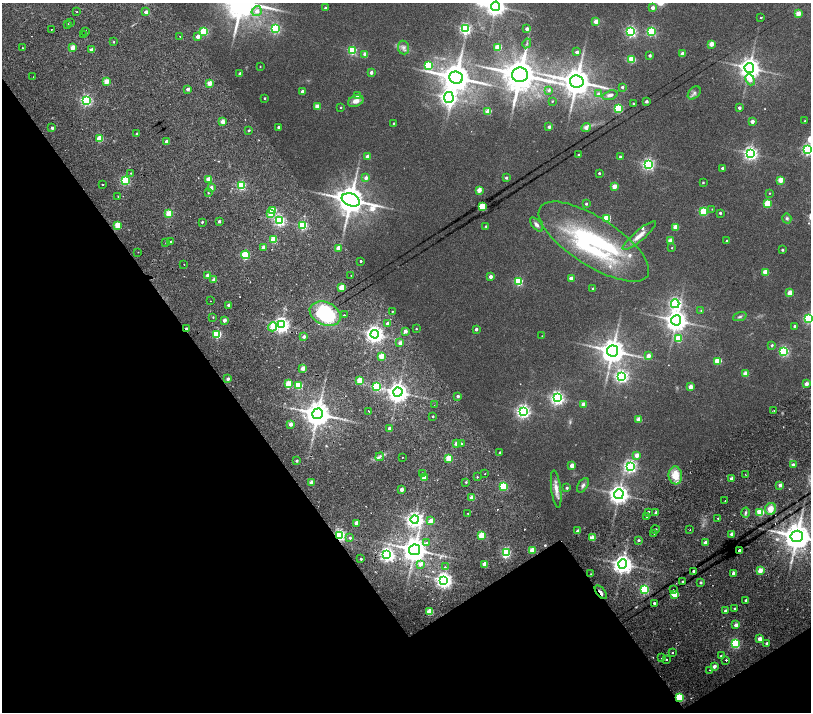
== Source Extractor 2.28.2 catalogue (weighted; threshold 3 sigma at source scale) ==
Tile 14 of 4 x 4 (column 2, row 4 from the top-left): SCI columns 1619-3236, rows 335-1754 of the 6477 x 6411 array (HDU 1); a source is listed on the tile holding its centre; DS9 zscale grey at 2 x 2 block average (1 PNG px = mean of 2 x 2 image px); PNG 813 x 714 px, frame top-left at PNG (2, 3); each listed source drawn as its Kron ellipse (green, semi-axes under 4 px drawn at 4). Shown black and unused: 32% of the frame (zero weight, under 2 of 4 exposures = <1% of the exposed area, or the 3 px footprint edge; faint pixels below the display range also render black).
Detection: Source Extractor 2.28.2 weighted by HDU 2 'WHT'; one run over the whole footprint, this tile lists its part. Background 0.0265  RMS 0.0051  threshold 0.023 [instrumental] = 3 sigma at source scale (4.5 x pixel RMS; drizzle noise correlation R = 1.50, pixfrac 1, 0.0396/0.0396 arcsec/px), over >= 5 px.
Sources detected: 304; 1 too faint to see at this stretch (2 x 2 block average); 1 inside a brighter object's white glare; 3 cosmic-ray / hot-pixel residue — neither listed nor drawn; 5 inside a brighter listed object's ellipse — not listed separately; the other 294 listed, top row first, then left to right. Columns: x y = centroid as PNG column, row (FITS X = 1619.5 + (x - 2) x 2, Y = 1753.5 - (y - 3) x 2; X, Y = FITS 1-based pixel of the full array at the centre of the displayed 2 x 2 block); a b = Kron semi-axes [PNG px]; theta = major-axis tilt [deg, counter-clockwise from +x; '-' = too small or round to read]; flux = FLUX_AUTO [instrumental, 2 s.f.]
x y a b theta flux
496 6 4 4 - 610
325 8 2 2 - 2
653 8 2 2 - 7.2
257 11 5 5 - 5.9
76 12 2 2 - 0.97
146 12 2 2 - 5.6
798 13 3 2 - 14
761 17 2 2 - 1
596 21 3 2 - 14
70 23 2 2 - 2.1
67 24 2 2 - 1.6
52 29 2 2 - 6.6
275 29 3 3 - 120
465 29 3 3 - 180
527 29 2 2 - 5.2
86 31 2 2 - 1.1
204 31 3 3 - 69
651 31 3 3 - 93
631 32 3 3 - 140
84 34 2 2 - 0.44
180 36 2 2 - 0.46
198 36 3 2 - 7.3
113 42 2 2 - 0.93
527 43 5 2 - 0.83
711 44 3 2 - 15
73 47 3 2 - 17
498 47 3 3 - 29
23 48 2 2 - 1.1
403 48 7 5 -83 3.7
91 50 3 2 - 8.4
352 50 3 3 - 77
577 52 2 2 - 3.5
365 54 2 2 - 8.8
682 54 2 2 - 7.6
650 56 2 2 - 2.8
632 59 3 3 - 34
428 65 3 3 - 62
260 66 2 2 - 0.57
749 68 5 5 - 790
371 73 2 2 - 5
240 74 2 2 - 4.1
520 75 8 7 - 2800
33 77 2 2 - 0.36
456 78 7 6 - 2000
750 80 6 4 -67 10
577 81 7 6 - 1900
106 82 3 2 - 18
210 83 3 2 - 15
622 87 2 2 - 2.6
188 89 2 2 - 4.4
549 90 4 4 - 1.8
302 91 2 2 - 5.1
694 93 7 5 46 3.3
598 94 4 3 - 3
358 95 3 2 - 6.9
610 95 8 4 17 3.7
265 98 2 2 - 1.2
449 98 5 5 - 340
86 100 3 3 - 160
356 101 8 5 21 6.5
552 101 2 2 - 0.75
646 101 2 2 - 3.3
633 103 3 3 - 0.81
317 107 3 2 - 13
341 107 2 2 - 0.91
618 108 3 3 - 75
739 108 2 2 - 3
488 112 3 3 - 20
752 121 2 2 - 7.9
805 121 2 2 - 1.3
223 122 2 2 - 10
393 123 2 2 - 0.74
278 127 2 2 - 2.3
549 127 2 2 - 4.5
586 127 5 3 - 6.4
52 128 2 2 - 3
249 130 2 2 - 1.4
137 134 2 2 - 2.3
100 139 3 3 - 32
166 142 2 2 - 4.9
807 150 3 3 - 140
750 153 4 4 - 280
579 155 2 2 - 3
368 156 3 2 - 11
620 157 2 2 - 4
648 164 3 3 - 200
722 168 2 2 - 2.5
131 173 2 2 - 0.66
599 173 2 2 - 1.8
366 178 3 3 - 4.9
506 178 3 3 - 2.2
208 179 3 2 - 13
125 180 3 3 - 95
780 180 3 3 - 19
703 183 2 2 - 1.1
102 184 2 2 - 1.7
241 186 3 3 - 86
614 186 3 2 - 14
211 188 2 2 - 8.9
479 190 3 2 - 15
208 193 2 2 - 1.4
769 193 2 2 - 0.53
118 196 2 2 - 0.69
351 200 9 6 -20 2000
586 204 2 2 - 1.8
767 204 3 3 - 35
482 207 3 3 - 85
712 209 2 2 - 0.52
273 210 3 3 - 30
704 211 3 3 - 54
720 213 2 2 - 1.9
169 214 3 3 - 27
270 214 3 3 - 13
607 218 3 3 - 34
787 218 5 4 - 1.9
219 221 2 2 - 2.8
280 221 3 3 - 150
202 222 3 2 - 1.1
536 224 8 4 -49 3.4
117 225 3 3 - 26
303 225 3 3 - 81
486 226 2 2 - 1.2
675 227 3 2 - 16
639 236 21 5 40 9.1
273 240 3 3 - 31
171 241 2 2 - 0.93
670 241 3 2 - 16
727 241 2 2 - 2
594 242 64 24 -33 170
166 243 2 2 - 0.98
264 247 3 2 - 8.9
338 248 3 2 - 14
672 248 2 2 - 0.63
782 250 2 2 - 1.8
138 252 2 2 - 0.45
245 255 4 3 - 76
361 261 2 2 - 1.6
184 264 2 2 - 0.52
765 272 3 3 - 23
208 275 2 2 - 7.8
351 275 2 2 - 0.45
491 277 2 2 - 5.8
571 278 2 2 - 8.6
214 280 2 2 - 9
518 281 3 3 - 73
341 288 3 3 - 24
593 289 2 2 - 1.6
790 293 3 2 - 16
210 301 2 2 - 0.54
675 304 4 4 - 170
229 305 2 2 - 4.3
701 310 3 2 - 0.69
392 311 2 2 - 2.4
325 314 16 11 -24 88
344 315 2 2 - 1.4
213 317 2 2 - 0.79
740 317 7 3 21 2.1
809 319 3 3 - 120
224 320 2 2 - 6.7
676 320 5 5 - 890
387 323 2 2 - 2.5
281 325 4 4 - 370
795 326 2 2 - 3.6
273 327 4 4 - 14
186 329 4 3 - 1.6
416 329 2 2 - 0.78
476 329 3 2 - 3.1
405 331 3 2 - 7.3
217 334 3 3 - 84
375 334 4 4 - 460
542 336 2 2 - 0.3
304 337 3 2 - 4.2
678 339 3 3 - 28
400 343 3 3 - 5.9
772 345 3 2 - 1.9
612 351 5 5 - 1400
784 351 3 3 - 120
382 356 3 2 - 19
648 356 3 3 - 7.1
718 361 3 3 - 36
303 368 2 2 - 10
745 374 3 3 - 16
621 376 4 4 - 220
228 379 2 2 - 3.3
360 381 3 3 - 29
288 384 3 3 - 26
806 384 2 2 - 6.7
299 386 3 3 - 46
377 387 3 3 - 60
690 387 3 2 - 11
398 392 4 4 - 720
458 396 2 2 - 3
557 398 4 4 - 270
584 404 3 2 - 8.5
434 405 2 2 - 2.1
774 410 2 2 - 0.51
369 411 2 2 - 1.7
523 411 4 4 - 270
318 414 5 5 - 1500
433 416 2 2 - 1.1
639 420 3 3 - 13
291 424 3 2 - 6.2
389 428 3 2 - 2.4
457 443 3 2 - 11
462 444 3 2 - 0.85
500 453 2 2 - 1.5
637 455 3 3 - 9.3
380 457 4 2 - 2
402 457 2 2 - 2.5
449 459 3 3 - 25
297 461 2 2 - 2
793 464 3 3 - 2.7
572 466 3 2 - 10
630 466 4 4 - 220
422 473 2 2 - 0.95
485 473 2 2 - 0.76
745 474 2 2 - 0.45
675 475 9 6 -81 16
477 477 2 2 - 0.78
424 478 3 2 - 11
732 479 3 2 - 10
466 482 3 2 - 1.1
311 483 3 2 - 11
583 485 8 4 57 2.9
780 485 3 2 - 5.3
503 486 3 3 - 64
567 488 3 2 - 1.9
556 489 19 5 -83 8.9
401 490 2 2 - 7.7
619 494 5 4 - 640
472 498 3 2 - 13
725 501 2 2 - 0.56
770 509 6 5 - 9
648 512 2 2 - 1.9
468 513 2 2 - 0.46
656 513 2 2 - 4.6
746 513 5 3 - 1.8
760 513 3 3 - 32
647 516 2 2 - 1.3
718 518 2 2 - 0.73
415 519 4 4 - 340
431 520 3 3 - 8.8
356 523 3 2 - 9.6
690 529 2 2 - 0.53
655 530 4 2 - 1.1
578 531 2 2 - 5.9
654 534 2 2 - 1.5
732 534 2 2 - 5.8
339 535 3 3 - 180
481 536 3 3 - 30
797 536 6 5 - 1900
350 538 3 3 - 1.6
592 538 3 2 - 18
639 540 2 2 - 1.8
427 542 3 2 - 1.3
705 543 3 2 - 7.9
415 550 5 5 - 1300
532 550 3 3 - 19
739 550 2 2 - 6.7
506 553 3 3 - 88
387 555 4 4 - 270
361 559 2 2 - 1.6
420 564 3 3 - 6.3
485 564 3 2 - 12
623 564 4 4 - 610
445 567 2 2 - 4.3
694 571 2 2 - 4.9
760 571 3 2 - 14
591 574 3 2 - 0.59
734 574 2 2 - 6.8
444 580 4 4 - 380
683 581 2 2 - 0.78
700 583 3 2 - 1.5
645 589 3 3 - 96
674 590 2 2 - 1.5
601 592 8 2 -52 4.4
674 595 3 3 - 17
746 600 2 2 - 1.8
654 603 2 2 - 1.9
735 608 2 2 - 0.81
726 611 2 2 - 5.1
430 612 3 3 - 24
736 625 3 2 - 7.1
760 639 3 2 - 8.9
735 643 3 3 - 100
767 643 2 2 - 3.2
673 653 2 2 - 1.9
721 656 2 2 - 2.4
662 658 2 2 - 1.7
666 659 2 2 - 1.5
726 660 2 2 - 3.6
714 666 2 2 - 6.1
710 670 2 2 - 1.2
680 698 3 3 - 63
Overlapping masked pixels (flux is a lower limit): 4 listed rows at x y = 186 329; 339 535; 601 592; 680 698
Isophote crosses this tile's border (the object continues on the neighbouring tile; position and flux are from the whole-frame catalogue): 4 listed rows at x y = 496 6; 807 150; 809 319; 797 536
Diffuse or blended objects may show on this block-average render without a row.